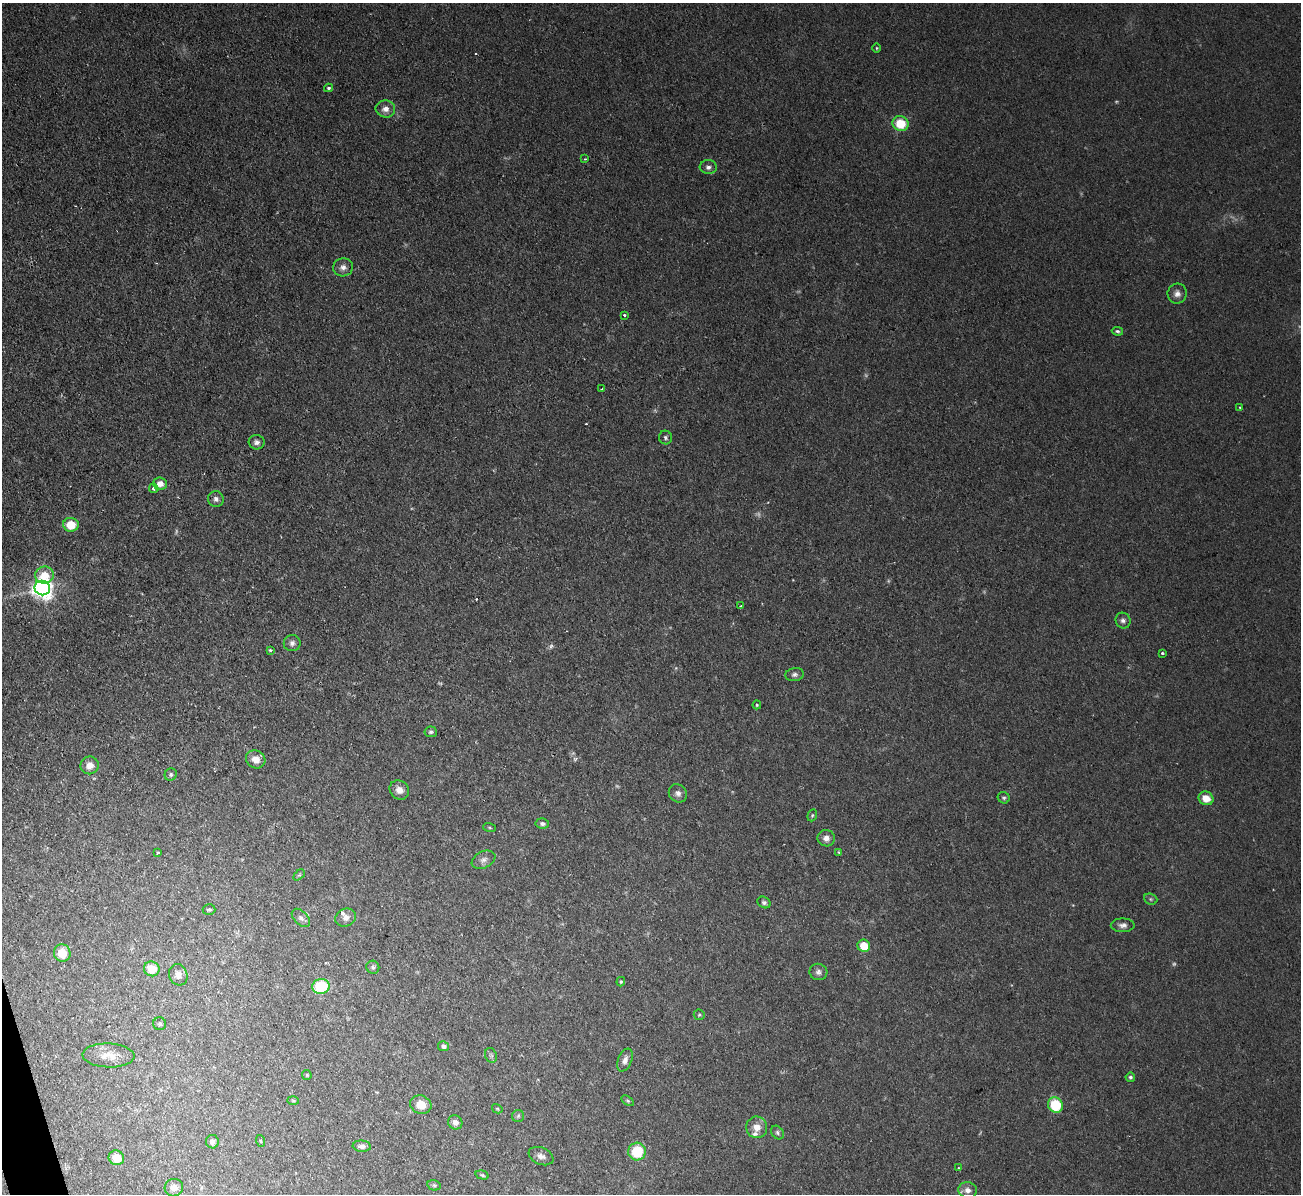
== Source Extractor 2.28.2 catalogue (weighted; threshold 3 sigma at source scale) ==
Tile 7 of 4 x 4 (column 3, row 2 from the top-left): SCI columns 2597-3895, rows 2527-3718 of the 5208 x 5178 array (HDU 1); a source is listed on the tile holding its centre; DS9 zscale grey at full resolution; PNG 1303 x 1196 px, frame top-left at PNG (2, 3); each listed source drawn as its Kron ellipse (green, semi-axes under 4 px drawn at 4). Shown black and unused: <1% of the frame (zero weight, under 2 of 3 exposures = <1% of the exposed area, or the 3 px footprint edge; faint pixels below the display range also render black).
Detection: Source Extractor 2.28.2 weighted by HDU 2 'WHT'; one run over the whole footprint, this tile lists its part. Background 0.0582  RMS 0.0063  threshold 0.0282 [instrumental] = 3 sigma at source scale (4.5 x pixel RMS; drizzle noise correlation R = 1.50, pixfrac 1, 0.05/0.05 arcsec/px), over >= 5 px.
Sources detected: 101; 11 too faint to see at this stretch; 3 cosmic-ray / hot-pixel residue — neither listed nor drawn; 2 inside a brighter listed object's ellipse — not listed separately; the other 85 listed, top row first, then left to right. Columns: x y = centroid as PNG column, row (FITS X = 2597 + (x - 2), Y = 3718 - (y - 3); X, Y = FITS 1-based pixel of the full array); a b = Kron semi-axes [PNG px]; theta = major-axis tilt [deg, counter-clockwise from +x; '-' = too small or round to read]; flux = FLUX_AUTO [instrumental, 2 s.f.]
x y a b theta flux
877 48 4 3 - 0.59
329 88 4 3 - 1
385 109 10 8 -6 4.4
900 124 8 7 - 18
585 159 3 3 - 0.8
708 167 8 7 - 2.5
343 267 10 9 - 3.5
1177 293 10 9 - 3.5
624 315 3 3 - 3.9
1117 331 5 4 - 1.1
602 389 3 3 - 0.65
1240 407 4 3 - 0.68
665 438 7 6 - 1.6
257 442 8 7 - 2.6
160 484 7 6 - 4.7
154 488 5 4 - 1.9
216 499 8 7 - 2.5
71 525 8 7 - 14
44 575 9 8 - 12
42 588 7 7 - 440
741 606 3 3 - 0.57
1123 620 8 7 - 2.3
292 643 8 8 - 2.5
270 650 4 4 - 0.78
1162 653 3 3 - 1.3
794 675 9 6 8 2.2
757 705 4 4 - 0.82
431 732 6 5 - 1.3
256 759 10 8 -27 6.3
90 765 9 8 - 5.3
171 774 6 5 - 1.3
399 790 10 9 - 4.9
678 793 10 8 -48 3.1
1004 798 6 5 - 1.2
1206 798 7 6 - 7.8
812 815 6 4 69 0.94
542 823 7 5 -8 1.9
490 828 6 3 -19 0.7
826 838 8 8 - 3.8
158 852 3 3 - 0.99
839 852 3 2 - 0.97
483 860 12 8 26 3.3
299 875 7 4 43 0.88
1151 899 7 5 -21 1.1
764 902 7 5 -32 1.7
209 909 6 5 - 1.3
301 918 11 6 -45 2.6
346 918 11 8 23 3.4
1123 925 12 7 0 2.9
864 946 6 6 - 13
62 953 9 8 - 12
373 967 6 6 - 1.4
152 969 8 7 - 13
818 972 9 8 - 2.5
178 975 11 9 -70 4.6
621 982 5 4 - 0.81
321 987 8 7 - 28
699 1015 5 5 - 0.89
160 1024 6 6 - 1.3
443 1046 5 5 - 2.8
109 1055 26 12 -2 8.7
491 1055 8 6 -68 1.4
625 1060 12 6 68 3.5
307 1075 5 4 - 0.75
1130 1077 5 4 - 1.2
293 1101 6 3 -3 0.73
628 1101 7 4 -31 1.1
421 1105 11 9 -22 8.5
1055 1105 8 7 - 26
497 1109 6 4 -30 0.74
518 1116 6 6 - 1.3
455 1122 7 6 - 2.7
757 1127 11 10 - 6.3
777 1133 7 5 -50 1.4
261 1141 6 3 -71 0.65
212 1142 7 6 - 2.8
362 1146 9 5 -5 2.8
637 1152 9 9 - 23
541 1156 13 8 -24 3.5
116 1158 8 7 - 9.7
959 1168 4 3 - 0.9
482 1175 7 4 -15 1
434 1185 7 5 -14 1.1
174 1188 9 8 - 4.9
968 1190 9 8 - 4.4